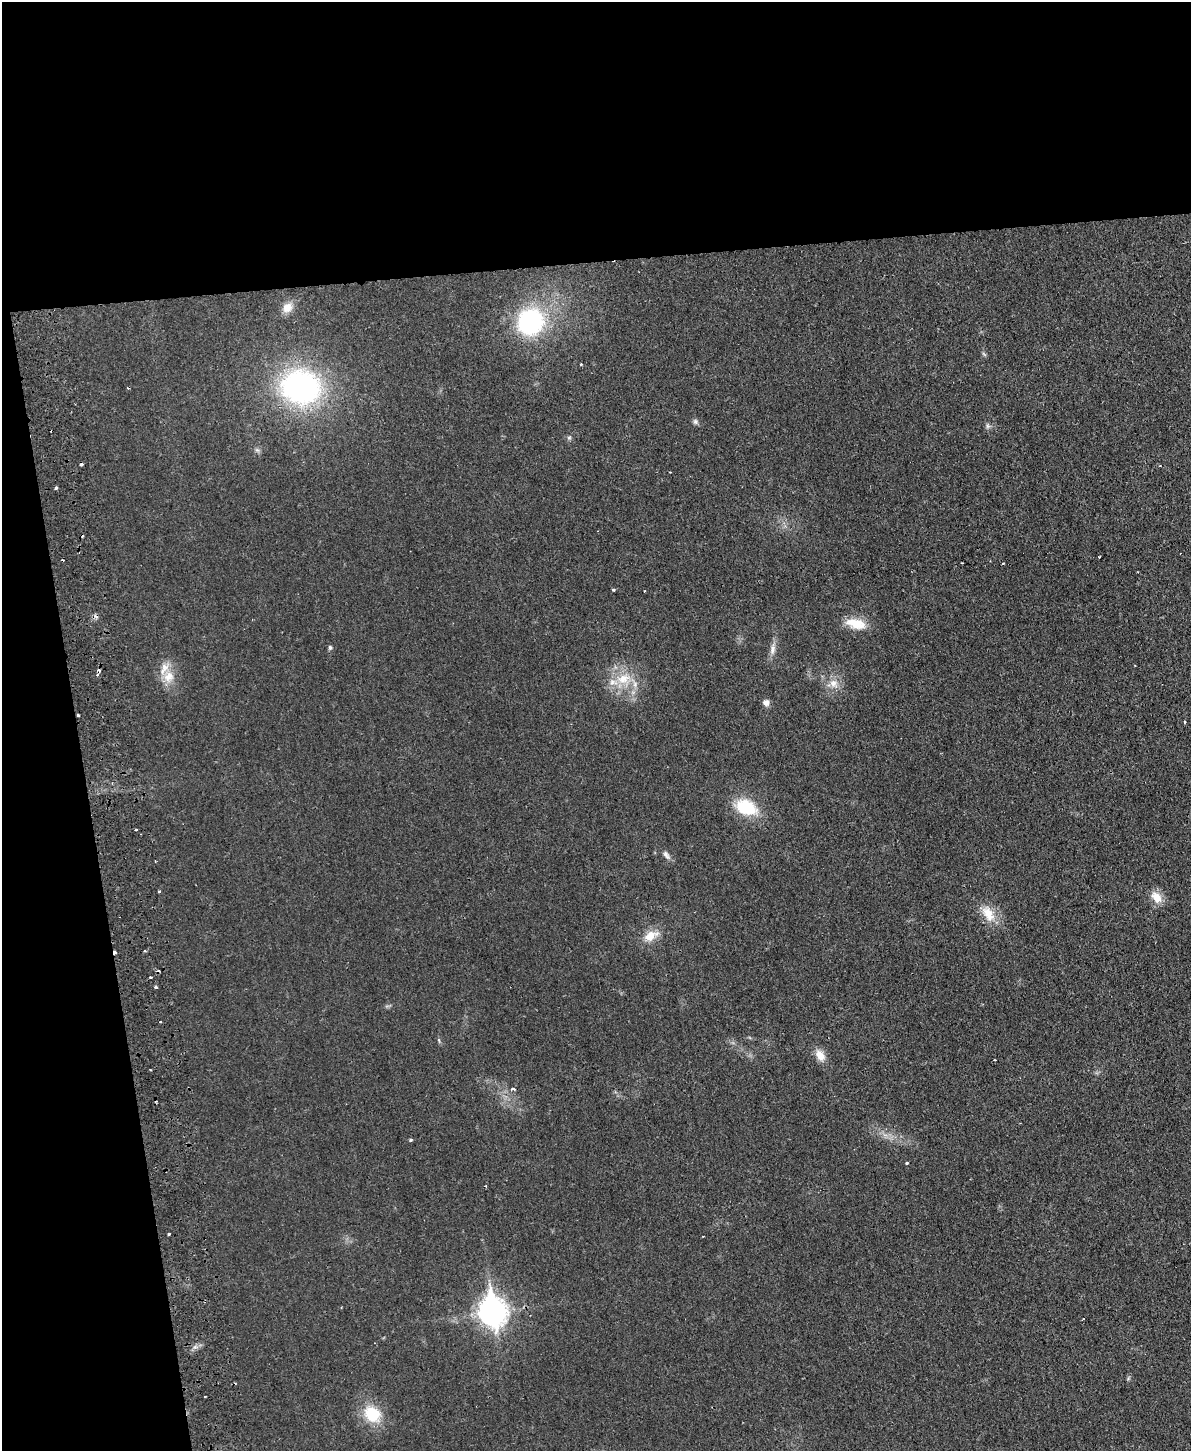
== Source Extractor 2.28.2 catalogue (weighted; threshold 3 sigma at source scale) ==
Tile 1 of 4 x 3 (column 1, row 1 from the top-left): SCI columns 57-1245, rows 3051-4499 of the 4870 x 4758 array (HDU 1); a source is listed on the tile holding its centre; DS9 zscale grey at full resolution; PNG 1193 x 1453 px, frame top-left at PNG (2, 2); no overlay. Shown black and unused: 25% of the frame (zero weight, under 2 of 3 exposures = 3% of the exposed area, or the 3 px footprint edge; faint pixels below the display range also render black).
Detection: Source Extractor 2.28.2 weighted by HDU 2 'WHT'; one run over the whole footprint, this tile lists its part. Background 0.025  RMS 0.0047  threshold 0.0213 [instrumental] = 3 sigma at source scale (4.5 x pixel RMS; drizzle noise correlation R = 1.50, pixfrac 1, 0.05/0.05 arcsec/px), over >= 5 px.
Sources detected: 51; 7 cosmic-ray / hot-pixel residue — not listed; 3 inside a brighter listed object's ellipse — not listed separately; the other 41 listed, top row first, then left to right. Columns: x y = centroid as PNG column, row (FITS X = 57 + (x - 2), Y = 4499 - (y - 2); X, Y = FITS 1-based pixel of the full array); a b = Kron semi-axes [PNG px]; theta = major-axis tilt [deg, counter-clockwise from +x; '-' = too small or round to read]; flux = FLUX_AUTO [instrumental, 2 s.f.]
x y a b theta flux
287 307 14 11 49 4.6
530 322 26 25 - 56
984 354 8 3 -45 0.61
581 364 3 3 - 0.68
300 387 38 33 -7 100
695 421 8 6 -59 1.1
988 426 6 6 - 1
569 438 6 5 - 0.8
56 488 4 4 - 0.7
1099 557 2 2 - 0.41
1003 563 3 3 - 0.69
613 590 4 3 - 0.58
644 591 3 2 - 0.29
856 624 26 12 -12 9.5
330 647 6 5 - 0.82
772 649 16 7 81 2.9
97 675 4 3 - 0.83
168 677 17 15 73 7.6
623 679 18 14 23 9.8
833 683 12 10 -16 4.2
766 702 8 8 - 2.1
746 807 23 15 -21 20
136 830 3 2 - 0.57
666 855 12 7 -59 1.8
159 891 3 3 - 0.73
1156 897 18 12 -50 5.4
988 914 26 14 -58 8.6
650 936 18 12 31 6.4
145 951 3 3 - 0.61
151 977 3 3 - 0.48
156 987 3 3 - 0.85
160 1022 3 2 - 0.47
820 1055 16 10 -56 4.8
513 1089 4 3 - 1.5
411 1140 5 4 - 0.64
906 1163 3 3 - 1.3
486 1186 3 2 - 0.57
169 1234 3 3 - 1.6
492 1312 12 9 -81 450
195 1347 6 5 - 1.2
372 1414 22 17 -41 15